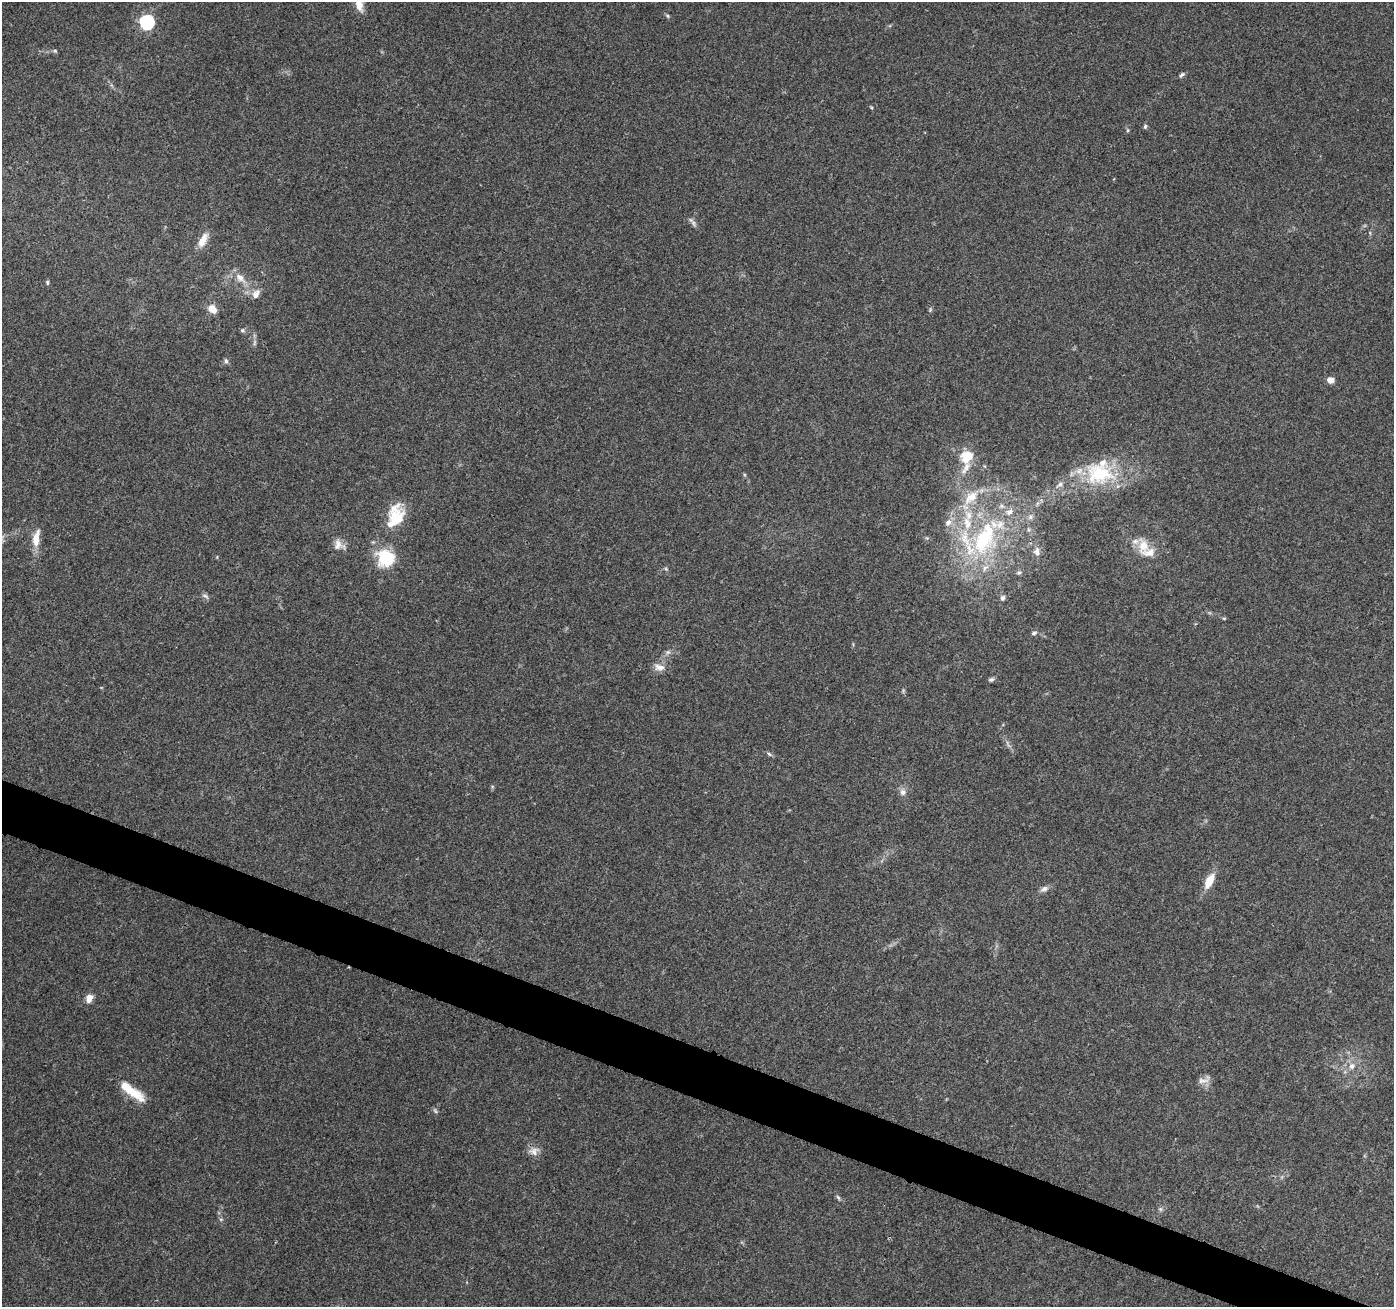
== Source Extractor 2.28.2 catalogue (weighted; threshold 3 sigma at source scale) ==
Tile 6 of 4 x 4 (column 2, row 2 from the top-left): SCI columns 1409-2800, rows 2894-4198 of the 5593 x 5721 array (HDU 1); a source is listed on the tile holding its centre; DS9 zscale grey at full resolution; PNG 1396 x 1309 px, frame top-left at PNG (2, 2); no overlay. Shown black and unused: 4% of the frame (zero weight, under 3 of 4 exposures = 1% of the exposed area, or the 3 px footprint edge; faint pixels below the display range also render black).
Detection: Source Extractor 2.28.2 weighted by HDU 2 'WHT'; one run over the whole footprint, this tile lists its part. Background 0.0744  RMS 0.0045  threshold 0.0202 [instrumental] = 3 sigma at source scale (4.5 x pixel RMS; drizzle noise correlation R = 1.50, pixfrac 1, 0.0396/0.0396 arcsec/px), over >= 5 px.
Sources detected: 65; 2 too faint to see at this stretch — not listed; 12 inside a brighter listed object's ellipse — not listed separately; the other 51 listed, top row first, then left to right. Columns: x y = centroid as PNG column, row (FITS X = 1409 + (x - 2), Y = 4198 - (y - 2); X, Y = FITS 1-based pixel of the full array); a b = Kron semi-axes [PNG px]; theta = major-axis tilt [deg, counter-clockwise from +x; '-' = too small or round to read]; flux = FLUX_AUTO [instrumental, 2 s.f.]
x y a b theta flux
359 5 15 9 -71 4.6
667 16 6 5 - 0.69
147 22 6 6 - 88
55 51 6 4 -44 0.63
1181 75 9 4 42 1
1145 126 6 5 - 0.77
1128 130 6 4 -90 0.58
694 223 11 5 -61 1.4
203 240 20 8 62 5
240 278 18 9 -46 5
47 282 6 4 83 0.63
256 294 14 9 58 3.2
212 309 10 8 -41 4.8
930 310 7 4 79 0.69
242 330 6 5 - 0.78
254 342 9 4 81 1.1
226 361 8 5 -75 1
1331 380 8 7 - 2.6
967 456 15 13 41 10
1099 474 42 30 -8 31
1060 484 10 5 26 1.5
971 497 25 13 42 11
1030 517 6 6 - 1.2
397 520 30 13 48 9.7
948 522 10 8 57 2.7
36 538 22 8 79 6
984 539 53 27 65 51
339 545 16 12 -38 3.8
1143 546 19 14 90 7.4
1037 552 10 9 - 2.2
386 558 18 17 - 21
666 569 6 4 -19 0.6
1019 572 6 5 - 0.83
205 596 11 5 -36 1.2
1002 598 6 5 - 1.4
1224 618 6 4 -1 0.49
1034 633 8 5 9 1
668 652 6 6 - 1.2
659 667 15 9 -10 3.4
991 680 8 5 30 0.99
769 754 7 4 -44 0.8
903 792 10 8 -69 2.1
1209 881 18 8 63 7.3
1044 889 11 7 19 1.9
89 998 9 7 74 3.7
1352 1066 8 7 - 2.6
1204 1080 19 8 19 2.9
132 1091 34 9 -37 11
534 1151 14 11 6 3.3
838 1197 8 4 -37 0.83
1160 1209 6 6 - 0.95
Isophote crosses this tile's border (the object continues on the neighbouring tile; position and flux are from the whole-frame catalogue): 1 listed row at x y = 359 5